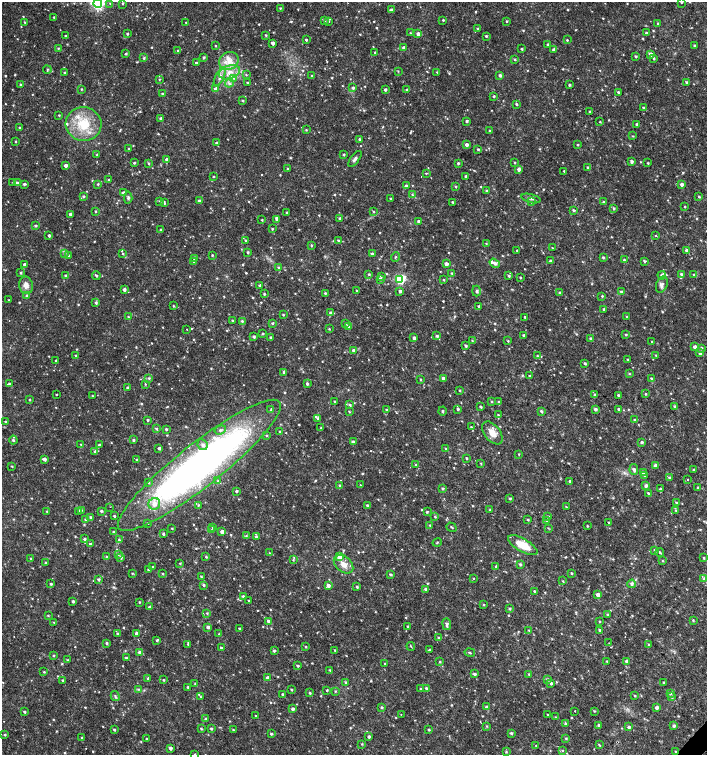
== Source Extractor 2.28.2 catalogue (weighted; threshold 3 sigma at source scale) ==
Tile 6 of 4 x 4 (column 2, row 2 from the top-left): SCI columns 1636-3044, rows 3013-4517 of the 6025 x 6032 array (HDU 1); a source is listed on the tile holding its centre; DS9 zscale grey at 2 x 2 block average (1 PNG px = mean of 2 x 2 image px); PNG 709 x 757 px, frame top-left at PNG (2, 2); each listed source drawn as its Kron ellipse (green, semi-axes under 4 px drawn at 4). Shown black and unused: <1% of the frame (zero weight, under 2 of 3 exposures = <1% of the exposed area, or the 3 px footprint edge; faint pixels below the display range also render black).
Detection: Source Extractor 2.28.2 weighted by HDU 2 'WHT'; one run over the whole footprint, this tile lists its part. Background 0.0176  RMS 0.0034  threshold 0.0152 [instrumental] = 3 sigma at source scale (4.5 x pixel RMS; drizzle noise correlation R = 1.50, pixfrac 1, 0.0396/0.0396 arcsec/px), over >= 5 px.
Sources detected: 875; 2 cosmic-ray / hot-pixel residue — neither listed nor drawn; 1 coinciding with a brighter row at this scale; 8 inside a brighter listed object's ellipse — not listed separately; of the other 864, all 500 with FLUX_AUTO >= 0.625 (the completeness limit of this list) listed and drawn (364 fainter detections not listed), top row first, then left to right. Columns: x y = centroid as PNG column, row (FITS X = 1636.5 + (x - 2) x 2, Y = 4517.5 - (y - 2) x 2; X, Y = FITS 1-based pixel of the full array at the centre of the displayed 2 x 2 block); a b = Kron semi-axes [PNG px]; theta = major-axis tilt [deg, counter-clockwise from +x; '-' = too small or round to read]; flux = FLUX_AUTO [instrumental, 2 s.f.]
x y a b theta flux
681 2 3 3 - 1.2
98 3 4 4 - 190
110 3 4 3 - 0.78
123 3 3 2 - 0.66
280 8 3 2 - 0.71
391 10 3 3 - 1.4
54 17 2 2 - 0.81
443 20 2 2 - 0.86
325 21 3 2 - 0.72
328 21 3 3 - 0.83
506 21 3 2 - 0.85
24 22 2 2 - 0.76
186 22 2 2 - 0.69
658 23 3 3 - 1.2
478 29 3 3 - 1
410 33 3 2 - 0.62
646 33 3 3 - 1.2
127 34 2 2 - 1.1
418 34 3 3 - 3.1
266 35 3 3 - 0.92
65 36 2 2 - 0.99
486 36 2 2 - 1.1
306 40 2 2 - 0.91
567 40 2 2 - 0.75
273 43 3 2 - 3
548 44 3 2 - 1.4
215 46 2 2 - 0.7
694 46 2 2 - 1.5
58 48 2 2 - 0.63
404 48 3 3 - 3.2
521 49 2 2 - 1.1
177 50 3 3 - 0.87
554 50 3 3 - 2.6
375 52 3 2 - 0.91
126 54 2 2 - 1.1
650 54 3 3 - 3.8
636 56 3 2 - 0.94
204 57 3 2 - 1.3
144 58 3 2 - 1
654 58 3 3 - 1.2
515 59 3 2 - 0.82
229 61 10 8 29 8.9
196 63 2 2 - 1
47 70 4 3 - 0.91
398 71 3 2 - 0.68
64 72 2 2 - 0.87
229 72 11 6 18 8.2
437 72 3 2 - 0.64
246 75 4 2 - 0.63
500 75 3 2 - 2
312 76 3 2 - 0.99
220 77 10 4 65 3.6
233 78 3 3 - 1.2
159 79 3 3 - 0.67
247 82 2 2 - 0.65
687 82 3 2 - 1.6
229 83 4 3 - 1.4
20 85 3 3 - 0.84
569 85 2 2 - 1.2
353 88 3 3 - 1.6
81 89 3 2 - 0.69
215 89 3 3 - 3.2
385 89 2 2 - 1.9
407 90 3 2 - 0.85
618 92 2 2 - 1.4
162 94 3 2 - 0.81
494 96 2 2 - 1
243 101 2 2 - 0.92
516 104 3 2 - 1
644 108 3 3 - 1.6
590 112 2 2 - 1.2
59 115 2 2 - 0.74
160 118 3 2 - 2.2
467 121 2 2 - 1.4
600 122 2 2 - 0.66
84 124 18 17 - 27
637 124 3 2 - 1.6
19 127 3 2 - 0.63
306 130 3 2 - 0.73
490 131 3 2 - 0.91
632 136 3 3 - 0.63
359 139 3 2 - 1.4
15 141 3 2 - 0.73
217 143 3 3 - 3.1
467 145 3 3 - 3.2
577 145 3 3 - 0.78
129 149 2 2 - 0.8
478 149 2 2 - 1.1
97 155 2 2 - 0.94
343 155 3 2 - 0.89
166 159 3 3 - 1.8
355 159 9 3 53 2.1
515 162 3 2 - 0.68
632 162 3 2 - 1.8
134 163 2 2 - 0.99
148 163 3 2 - 0.64
458 163 3 2 - 1.2
648 163 2 2 - 0.82
66 165 3 3 - 3
588 167 3 2 - 1.2
288 169 3 2 - 0.88
519 169 3 3 - 2.4
564 171 3 2 - 0.71
426 173 2 2 - 1.3
465 176 3 3 - 1
213 177 2 2 - 0.72
109 180 3 2 - 0.88
13 182 3 2 - 0.67
18 183 3 3 - 1.4
24 184 3 2 - 1.5
98 184 3 3 - 1
682 184 3 3 - 2.6
406 186 3 3 - 2
455 187 3 3 - 0.76
486 191 3 3 - 0.89
123 193 4 3 - 2.8
412 195 3 3 - 0.93
83 196 3 2 - 1.1
699 197 3 3 - 0.9
128 198 6 3 85 1.5
531 198 10 3 -15 1.8
391 199 2 2 - 1.4
160 201 3 2 - 0.68
199 201 2 2 - 3.3
164 202 3 2 - 1.2
453 202 3 2 - 0.88
531 202 3 3 - 0.74
603 202 3 3 - 1
685 206 2 2 - 0.79
614 209 3 3 - 1.1
574 210 3 3 - 1.3
96 211 3 2 - 0.77
374 212 3 3 - 0.69
287 213 2 2 - 1.2
70 214 2 2 - 2.7
340 218 3 2 - 2.2
276 219 3 2 - 1.3
262 220 3 2 - 0.73
419 221 2 2 - 2.9
35 226 3 2 - 1.3
272 229 3 2 - 0.83
160 230 3 2 - 0.76
49 235 2 2 - 1.7
656 236 2 2 - 2.2
245 240 2 2 - 0.63
338 240 3 2 - 1
486 243 2 2 - 0.64
311 245 3 2 - 0.82
552 248 2 2 - 0.79
517 250 2 2 - 0.83
687 251 3 2 - 4.4
248 252 2 2 - 1.1
65 253 4 2 - 0.89
123 254 3 2 - 0.66
372 254 3 3 - 1.5
212 255 2 2 - 0.86
69 256 3 3 - 1.2
396 257 5 2 - 0.67
603 257 3 2 - 1
194 258 3 2 - 2.9
624 260 3 2 - 0.94
194 261 3 3 - 0.88
550 261 3 3 - 1.7
644 261 3 3 - 1.1
495 263 5 3 - 2.5
24 264 3 2 - 2
446 264 3 2 - 4
279 267 3 3 - 1.1
21 273 2 2 - 1.1
452 273 3 3 - 1.2
369 274 3 3 - 0.98
681 274 3 3 - 1.5
66 275 3 2 - 1.3
662 275 4 4 - 2.8
694 275 3 2 - 0.68
96 276 4 2 - 1.2
381 276 3 3 - 0.84
509 276 3 3 - 1.3
520 277 2 2 - 0.79
380 279 3 2 - 1.9
400 279 4 4 - 85
444 280 3 2 - 0.67
662 284 8 5 68 2.9
26 285 9 7 -78 5
260 285 2 2 - 1.6
124 289 3 3 - 2.6
357 291 2 2 - 0.82
400 291 3 3 - 2.4
476 291 5 3 - 1.3
560 292 3 3 - 0.98
621 292 3 2 - 2.3
325 293 2 2 - 0.9
264 294 2 2 - 0.98
27 296 3 3 - 2.1
602 296 2 2 - 0.84
9 300 2 2 - 0.65
96 303 3 3 - 1.3
173 306 3 2 - 0.72
479 306 2 2 - 1.5
604 309 2 2 - 1
331 313 3 3 - 2.4
283 315 3 2 - 0.84
626 316 3 2 - 0.64
128 317 4 3 - 0.78
525 317 2 2 - 1.1
232 320 2 2 - 1
242 321 3 3 - 0.97
272 323 3 3 - 1
346 324 3 3 - 0.8
348 326 4 3 - 3.4
187 329 2 2 - 0.86
329 329 2 2 - 0.72
263 334 4 2 - 0.66
523 335 2 2 - 1.2
626 335 3 3 - 0.79
437 336 4 3 - 1.4
254 337 2 2 - 1.6
270 337 3 2 - 1.1
414 338 3 2 - 2.3
591 339 3 3 - 2
472 341 3 2 - 0.68
508 341 3 2 - 0.67
652 342 3 3 - 0.65
466 346 3 3 - 1.2
695 347 3 3 - 2.9
701 348 4 3 - 1.2
354 351 3 3 - 5.2
700 353 3 3 - 2.9
656 355 3 2 - 0.86
76 356 2 2 - 1.2
537 356 3 3 - 1.1
628 359 2 2 - 0.66
56 360 2 2 - 0.91
585 363 3 2 - 1.2
284 372 3 3 - 2
629 373 3 2 - 0.7
530 376 2 2 - 1.2
149 378 3 3 - 1
443 378 2 2 - 3.2
651 378 3 2 - 0.83
420 379 3 2 - 0.72
9 384 3 3 - 1.4
145 384 3 2 - 0.96
307 384 3 3 - 1.5
128 388 3 2 - 2.2
460 390 2 2 - 0.79
646 394 3 2 - 0.68
56 395 2 2 - 0.71
594 395 3 3 - 1.2
618 395 2 2 - 1.2
92 396 3 2 - 0.71
29 400 3 2 - 0.69
491 401 3 3 - 0.83
335 402 3 2 - 0.97
499 402 3 2 - 1
350 405 4 3 - 1.4
675 406 3 3 - 1.2
481 407 2 2 - 1.3
271 409 3 2 - 0.97
458 409 3 3 - 1.4
595 409 3 3 - 2.2
618 409 2 2 - 1.4
386 410 3 3 - 1.3
443 411 4 2 - 1
541 411 3 2 - 1.5
349 412 3 2 - 0.8
498 415 3 2 - 0.74
317 418 3 3 - 1.2
148 420 2 2 - 1
635 420 3 3 - 1.9
5 422 3 2 - 0.87
471 427 3 2 - 0.79
321 428 3 2 - 0.8
157 429 3 3 - 0.88
166 429 2 2 - 1.3
220 430 6 3 19 1.7
280 431 2 2 - 0.77
492 433 13 8 -52 8.7
267 436 3 3 - 0.72
13 440 4 3 - 1.4
133 440 3 3 - 1.2
353 441 3 3 - 1.4
642 442 3 3 - 1.1
81 445 2 2 - 0.73
99 445 3 2 - 1.3
202 445 5 5 - 2.9
159 448 2 2 - 1.3
445 449 3 2 - 0.81
95 452 3 3 - 1
519 454 2 2 - 0.64
466 458 2 2 - 1
44 459 3 2 - 2.7
137 460 3 2 - 1.1
481 463 3 2 - 0.71
199 465 102 21 38 420
416 465 3 3 - 0.76
12 466 2 2 - 0.72
656 466 3 3 - 5.3
634 470 5 3 - 2.4
693 470 2 2 - 1.2
643 473 3 3 - 3.5
644 476 3 2 - 0.7
669 478 3 3 - 1.5
687 479 2 2 - 4.2
218 481 3 2 - 0.81
570 481 2 2 - 1.4
149 483 3 3 - 0.67
339 485 3 3 - 0.9
360 485 3 2 - 0.63
646 486 3 3 - 2.6
442 488 3 3 - 1.3
698 488 4 2 - 1.1
661 489 3 3 - 1.4
236 491 2 2 - 1.4
648 493 3 2 - 1
510 498 3 2 - 1.1
676 503 3 3 - 1
154 504 6 5 - 5.7
198 505 4 3 - 0.74
368 505 2 2 - 1.9
110 507 2 2 - 1.9
566 507 3 2 - 0.7
82 510 3 2 - 0.69
490 510 3 2 - 0.92
676 510 4 3 - 0.97
47 511 3 2 - 0.83
79 511 3 3 - 3.1
101 511 3 2 - 1.3
427 512 3 3 - 0.91
114 516 2 2 - 1.1
90 517 3 2 - 1.1
435 517 3 2 - 0.69
548 517 3 2 - 2.3
85 519 3 3 - 0.9
528 520 3 3 - 0.87
546 520 3 3 - 1.1
608 522 3 2 - 0.67
148 523 3 2 - 0.73
430 525 3 3 - 0.69
587 526 3 2 - 0.78
451 527 5 2 - 0.84
172 528 2 2 - 0.67
213 528 3 3 - 1.6
548 528 3 2 - 0.63
211 530 3 3 - 0.78
113 532 3 3 - 0.85
222 532 3 3 - 3.5
163 534 3 3 - 1.1
246 536 4 3 - 0.94
256 537 3 2 - 1.1
84 539 3 3 - 1.5
119 540 4 3 - 0.93
437 542 5 2 - 0.78
90 544 2 2 - 2
523 545 16 6 -30 16
655 550 3 3 - 1.9
660 552 4 3 - 1.1
269 553 2 2 - 0.64
118 554 4 3 - 0.84
107 557 4 3 - 1.1
121 557 3 3 - 2
206 557 3 2 - 0.86
339 557 3 3 - 14
704 558 4 2 - 0.83
30 559 3 2 - 0.9
293 560 3 3 - 0.9
662 561 3 2 - 0.69
45 563 2 2 - 0.71
180 563 3 3 - 0.74
343 564 11 7 -41 6.9
520 564 3 3 - 1.5
496 566 3 3 - 1
153 567 3 3 - 0.74
148 570 3 2 - 0.93
132 573 3 2 - 0.65
162 573 3 3 - 0.69
571 573 2 2 - 0.83
390 574 3 3 - 1.1
201 576 3 2 - 0.73
473 578 2 2 - 0.68
98 579 3 3 - 1.5
704 579 3 3 - 0.95
563 581 3 2 - 0.63
51 584 2 2 - 1.2
632 584 4 4 - 2.1
203 585 3 3 - 1.5
328 585 3 3 - 3.4
357 587 3 2 - 1.3
426 589 3 3 - 2.1
534 591 2 2 - 1
598 595 3 2 - 4.2
243 596 3 2 - 1.3
248 600 2 2 - 0.68
73 601 2 2 - 1.4
139 602 2 2 - 0.73
483 604 3 2 - 0.66
150 607 3 3 - 2
509 608 3 3 - 1.3
207 613 3 3 - 0.86
608 615 3 3 - 0.8
48 616 3 3 - 0.72
693 620 3 3 - 0.81
268 621 3 2 - 3.1
599 621 3 2 - 0.64
54 622 3 2 - 0.67
447 624 6 3 -82 2.2
407 626 2 2 - 0.67
208 627 3 3 - 2.3
239 628 2 2 - 0.97
529 630 3 3 - 0.74
599 630 3 3 - 1
136 633 2 2 - 3.1
117 634 3 2 - 1.1
219 634 3 3 - 0.94
438 638 3 3 - 1.2
157 640 3 2 - 1.2
107 643 3 2 - 1.2
609 643 2 2 - 0.94
188 644 3 2 - 0.79
649 644 3 2 - 0.84
411 646 4 2 - 0.68
305 647 3 2 - 0.75
221 648 2 2 - 1
335 650 4 3 - 0.69
429 650 2 2 - 1.3
274 651 3 3 - 1.3
140 652 3 3 - 3.3
470 653 5 2 - 0.86
53 655 2 2 - 0.9
126 658 3 3 - 1.3
68 660 3 2 - 0.77
607 661 3 2 - 0.94
626 661 2 2 - 2.3
440 662 3 3 - 0.74
385 664 3 2 - 0.74
298 666 2 2 - 1.4
330 670 3 2 - 0.92
44 672 2 2 - 0.75
474 674 3 2 - 1.6
529 674 3 2 - 0.82
148 678 3 2 - 1.6
267 678 3 3 - 3.5
547 679 4 3 - 1.7
63 680 3 2 - 1.2
163 680 2 2 - 0.77
345 682 3 3 - 1
663 682 2 2 - 1
195 683 4 3 - 1
551 683 4 3 - 1.6
188 687 2 2 - 1.4
426 688 3 3 - 1.3
138 689 3 3 - 0.99
291 689 2 2 - 0.82
420 689 2 2 - 0.79
327 690 3 2 - 0.96
335 691 3 3 - 0.72
309 693 2 2 - 1.3
670 693 3 3 - 1.4
283 694 2 2 - 1.9
115 696 5 3 - 1.2
635 696 3 2 - 0.89
200 697 3 2 - 0.7
672 697 4 3 - 1.1
381 707 4 3 - 0.99
486 707 3 3 - 1.4
656 707 3 2 - 3.1
293 709 2 2 - 2.8
575 711 2 2 - 1.8
594 711 3 3 - 0.72
24 712 2 2 - 1.4
401 714 2 2 - 0.94
548 715 2 2 - 0.76
256 716 2 2 - 0.63
555 717 3 2 - 0.72
206 719 3 3 - 1.2
566 724 3 3 - 2.5
599 725 3 2 - 1.4
487 726 3 2 - 0.69
674 726 3 3 - 2.3
629 727 3 3 - 2.2
201 728 3 2 - 0.83
211 729 3 2 - 1.2
114 730 3 2 - 1.1
233 730 2 2 - 0.71
429 730 2 2 - 0.92
511 733 3 2 - 1.6
271 734 2 2 - 1.2
5 735 3 2 - 1.1
369 736 3 3 - 1.7
82 738 3 2 - 0.88
566 738 3 3 - 0.86
147 739 2 2 - 1.1
362 744 3 2 - 0.76
599 745 3 2 - 0.74
536 746 3 2 - 0.64
170 748 3 3 - 2.7
562 750 3 3 - 0.81
676 751 2 2 - 0.81
506 752 3 3 - 0.81
195 754 2 2 - 0.63
Overlapping masked pixels (flux is a lower limit): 1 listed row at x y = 676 751
Isophote crosses this tile's border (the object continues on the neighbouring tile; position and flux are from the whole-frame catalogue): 3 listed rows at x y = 681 2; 98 3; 195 754